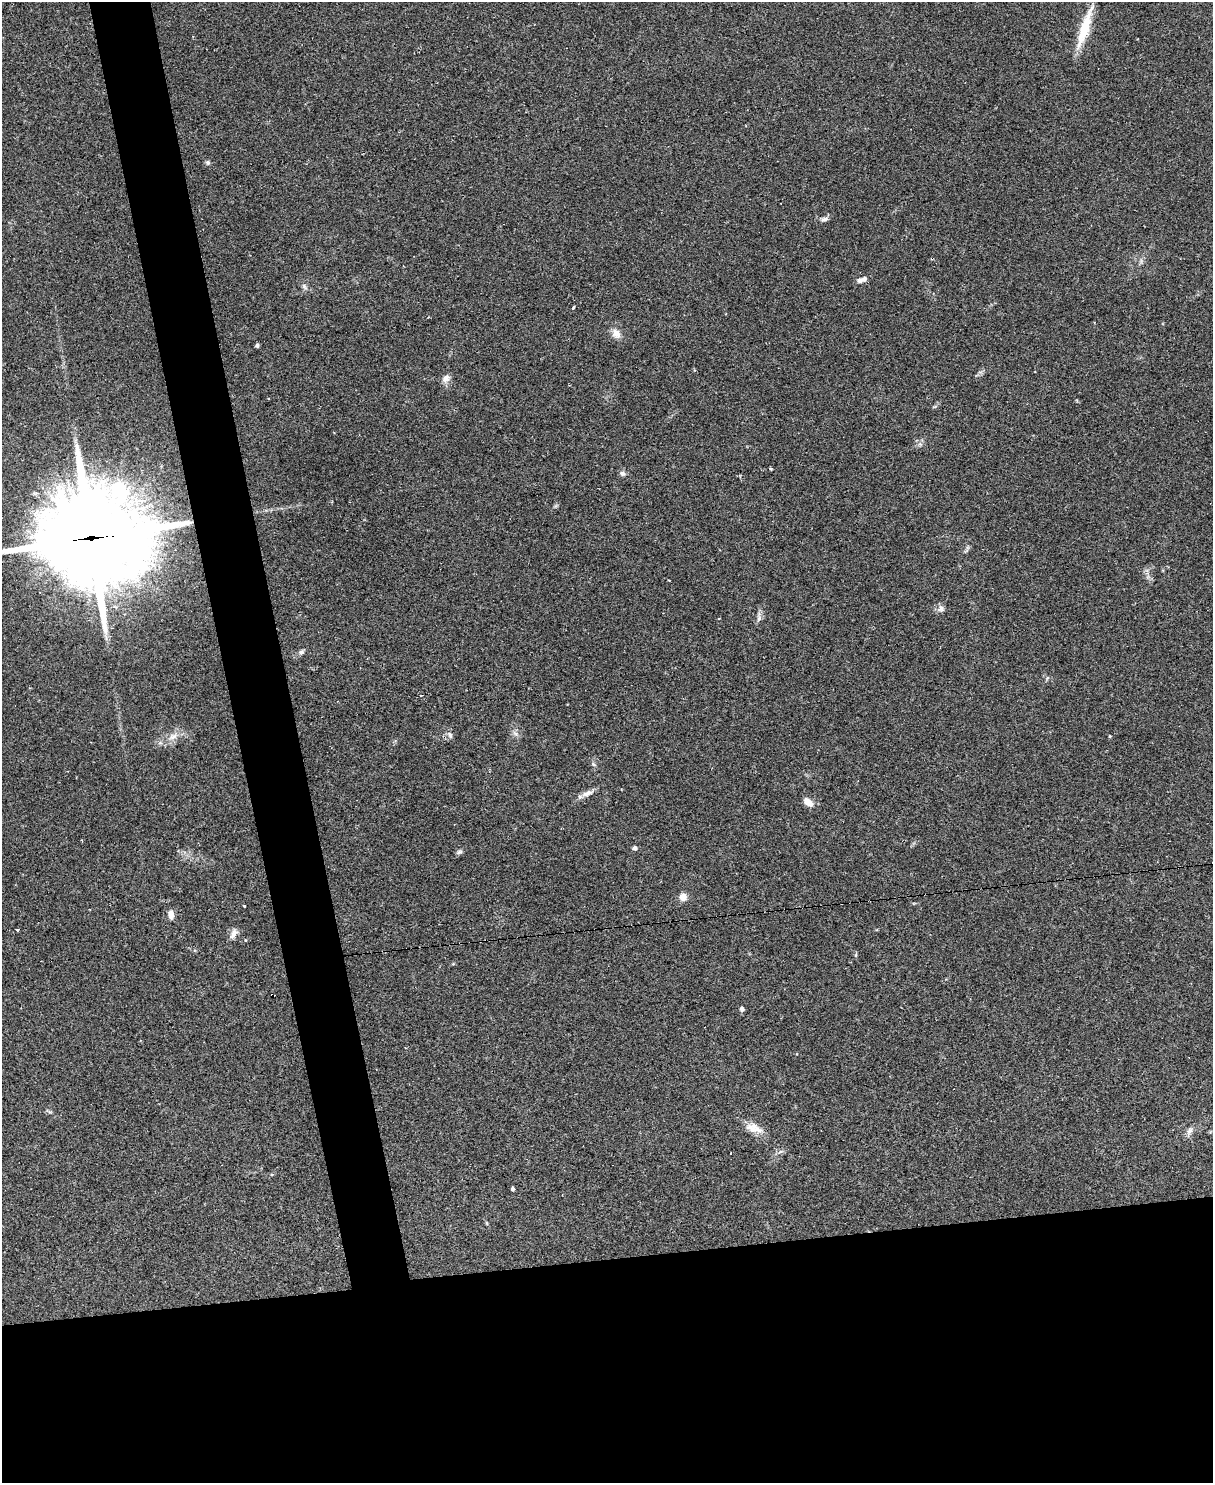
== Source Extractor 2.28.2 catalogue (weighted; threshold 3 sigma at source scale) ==
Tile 11 of 4 x 3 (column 3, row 3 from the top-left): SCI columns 2423-3633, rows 247-1727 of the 4844 x 4824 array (HDU 1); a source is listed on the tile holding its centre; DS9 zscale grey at full resolution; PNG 1215 x 1485 px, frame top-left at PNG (2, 2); no overlay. Shown black and unused: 19% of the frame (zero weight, under 2 of 3 exposures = <1% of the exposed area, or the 3 px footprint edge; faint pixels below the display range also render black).
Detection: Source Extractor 2.28.2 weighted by HDU 2 'WHT'; one run over the whole footprint, this tile lists its part. Background 0.0698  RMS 0.0058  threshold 0.0262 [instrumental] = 3 sigma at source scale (4.5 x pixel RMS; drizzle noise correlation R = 1.50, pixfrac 1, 0.05/0.05 arcsec/px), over >= 5 px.
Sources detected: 38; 1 cosmic-ray / hot-pixel residue — not listed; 1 inside a brighter listed object's ellipse — not listed separately; the other 36 listed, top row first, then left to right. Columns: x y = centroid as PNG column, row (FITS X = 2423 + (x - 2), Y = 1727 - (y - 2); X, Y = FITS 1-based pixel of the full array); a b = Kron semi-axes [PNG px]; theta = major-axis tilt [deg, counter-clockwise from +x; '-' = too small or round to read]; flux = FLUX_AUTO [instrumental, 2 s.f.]
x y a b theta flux
1085 28 53 9 72 17
208 163 6 6 - 1.1
824 219 12 6 12 2
860 280 8 7 - 1.9
304 286 8 5 -60 1.3
573 308 3 3 - 2.1
616 333 14 10 -54 4.4
257 345 4 3 - 1.4
446 378 11 9 59 3.1
771 468 3 3 - 1.1
622 473 7 6 - 1.7
91 537 40 32 9 9800
941 609 10 8 -88 2.3
719 618 3 2 - 0.42
759 618 8 5 46 1.6
301 652 7 6 - 1.4
515 733 7 4 -18 1.3
450 735 10 6 -75 1.7
173 736 13 7 26 4.4
1110 736 4 3 - 0.54
594 764 7 4 -45 0.92
587 793 15 7 20 3.5
808 802 12 7 -35 4.8
634 848 5 4 - 1.5
459 852 8 5 26 1.3
683 897 8 8 - 4.3
244 905 3 3 - 3.1
171 915 11 6 -83 3.2
17 929 3 3 - 7.1
233 933 15 7 64 3.1
856 955 6 4 71 0.64
742 1009 5 4 - 1.9
754 1128 24 11 -18 7.1
1190 1131 10 7 56 2.4
731 1153 2 2 - 0.58
513 1189 4 4 - 1.2
Overlapping masked pixels (flux is a lower limit): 1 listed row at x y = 91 537
Isophote crosses this tile's border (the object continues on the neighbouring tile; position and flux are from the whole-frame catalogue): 1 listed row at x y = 91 537